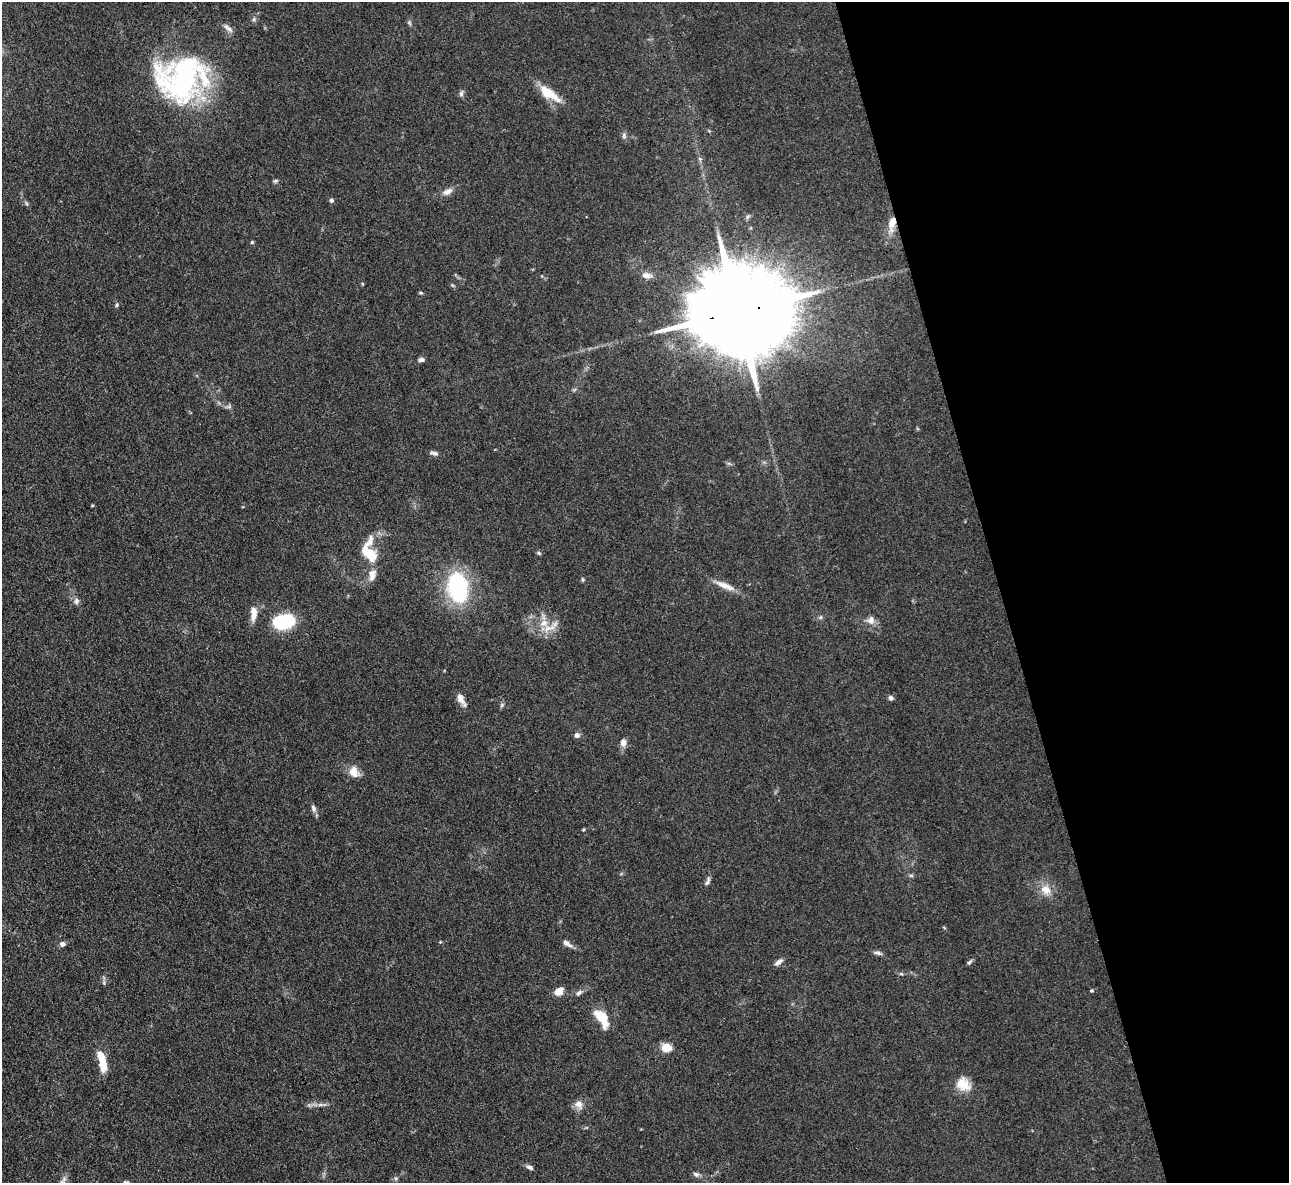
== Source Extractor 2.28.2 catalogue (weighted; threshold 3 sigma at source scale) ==
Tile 12 of 4 x 4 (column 4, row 3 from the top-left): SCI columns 3861-5147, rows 1447-2627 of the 5147 x 5132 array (HDU 1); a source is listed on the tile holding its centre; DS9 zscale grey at full resolution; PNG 1291 x 1185 px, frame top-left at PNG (2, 2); no overlay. Shown black and unused: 22% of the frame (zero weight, under 3 of 4 exposures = <1% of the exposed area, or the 3 px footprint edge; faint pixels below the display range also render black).
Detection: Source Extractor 2.28.2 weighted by HDU 2 'WHT'; one run over the whole footprint, this tile lists its part. Background 0.0862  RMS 0.0069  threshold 0.0309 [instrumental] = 3 sigma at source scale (4.5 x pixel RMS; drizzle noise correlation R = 1.50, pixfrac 1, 0.05/0.05 arcsec/px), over >= 5 px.
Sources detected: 65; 1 too faint to see at this stretch — not listed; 2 inside a brighter listed object's ellipse — not listed separately; the other 62 listed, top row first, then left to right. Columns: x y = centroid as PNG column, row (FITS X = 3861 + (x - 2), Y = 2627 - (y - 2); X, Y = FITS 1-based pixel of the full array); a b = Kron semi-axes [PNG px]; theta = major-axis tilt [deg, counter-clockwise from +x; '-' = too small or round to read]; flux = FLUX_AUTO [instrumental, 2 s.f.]
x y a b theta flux
254 19 6 4 71 1.1
229 29 11 6 -30 3
183 78 54 49 26 150
461 93 9 5 74 1.7
549 94 30 10 -35 15
624 135 10 5 -85 1.7
700 159 5 5 - 1.2
276 181 7 5 20 1.1
448 192 13 7 27 4.1
331 200 6 5 - 1.4
892 223 14 7 77 8.9
252 242 4 4 - 0.94
647 275 13 7 -8 4
421 293 5 4 - 0.89
117 305 5 5 - 1.2
736 312 36 20 11 21000
421 360 7 5 13 1.9
229 407 7 4 19 1.3
434 453 11 5 -15 2.2
92 505 4 3 - 0.67
368 553 24 13 -49 16
539 553 6 4 -22 1
372 577 13 8 61 4.6
583 580 5 4 - 0.98
725 586 28 7 -24 7.8
458 588 26 17 -83 74
76 601 9 6 82 2.1
254 613 19 7 -90 6.8
821 617 6 4 71 0.98
871 620 12 10 85 4.5
284 621 18 11 8 53
549 628 20 8 19 7.5
891 698 6 5 - 1.9
460 699 16 8 -65 4.6
577 735 6 6 - 2.7
623 743 9 7 83 3.8
354 772 15 11 -66 7.4
313 808 11 6 -74 2.4
583 830 5 3 - 0.69
707 881 13 5 63 2.1
1046 890 16 13 -37 8.5
440 942 4 4 - 0.56
567 943 15 6 -31 3.5
62 944 6 6 - 2.4
878 953 12 5 -16 2
778 962 11 5 37 3.1
969 962 8 4 48 1.4
901 974 6 4 -2 0.96
104 983 6 4 -49 1.1
559 991 11 8 39 5.2
1091 991 5 4 - 0.7
579 993 10 5 42 2.2
601 1018 20 9 -57 17
666 1048 13 11 -5 7
102 1061 24 8 -77 17
963 1084 19 16 -32 11
579 1104 11 9 -39 4.9
320 1105 9 4 -8 2.2
529 1167 10 5 -25 2
696 1174 9 6 -30 2
396 1178 6 4 43 1.1
62 1182 20 7 59 4.6
Overlapping masked pixels (flux is a lower limit): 2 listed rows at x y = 892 223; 736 312
Isophote crosses this tile's border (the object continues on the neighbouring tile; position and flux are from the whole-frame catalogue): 1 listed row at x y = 62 1182